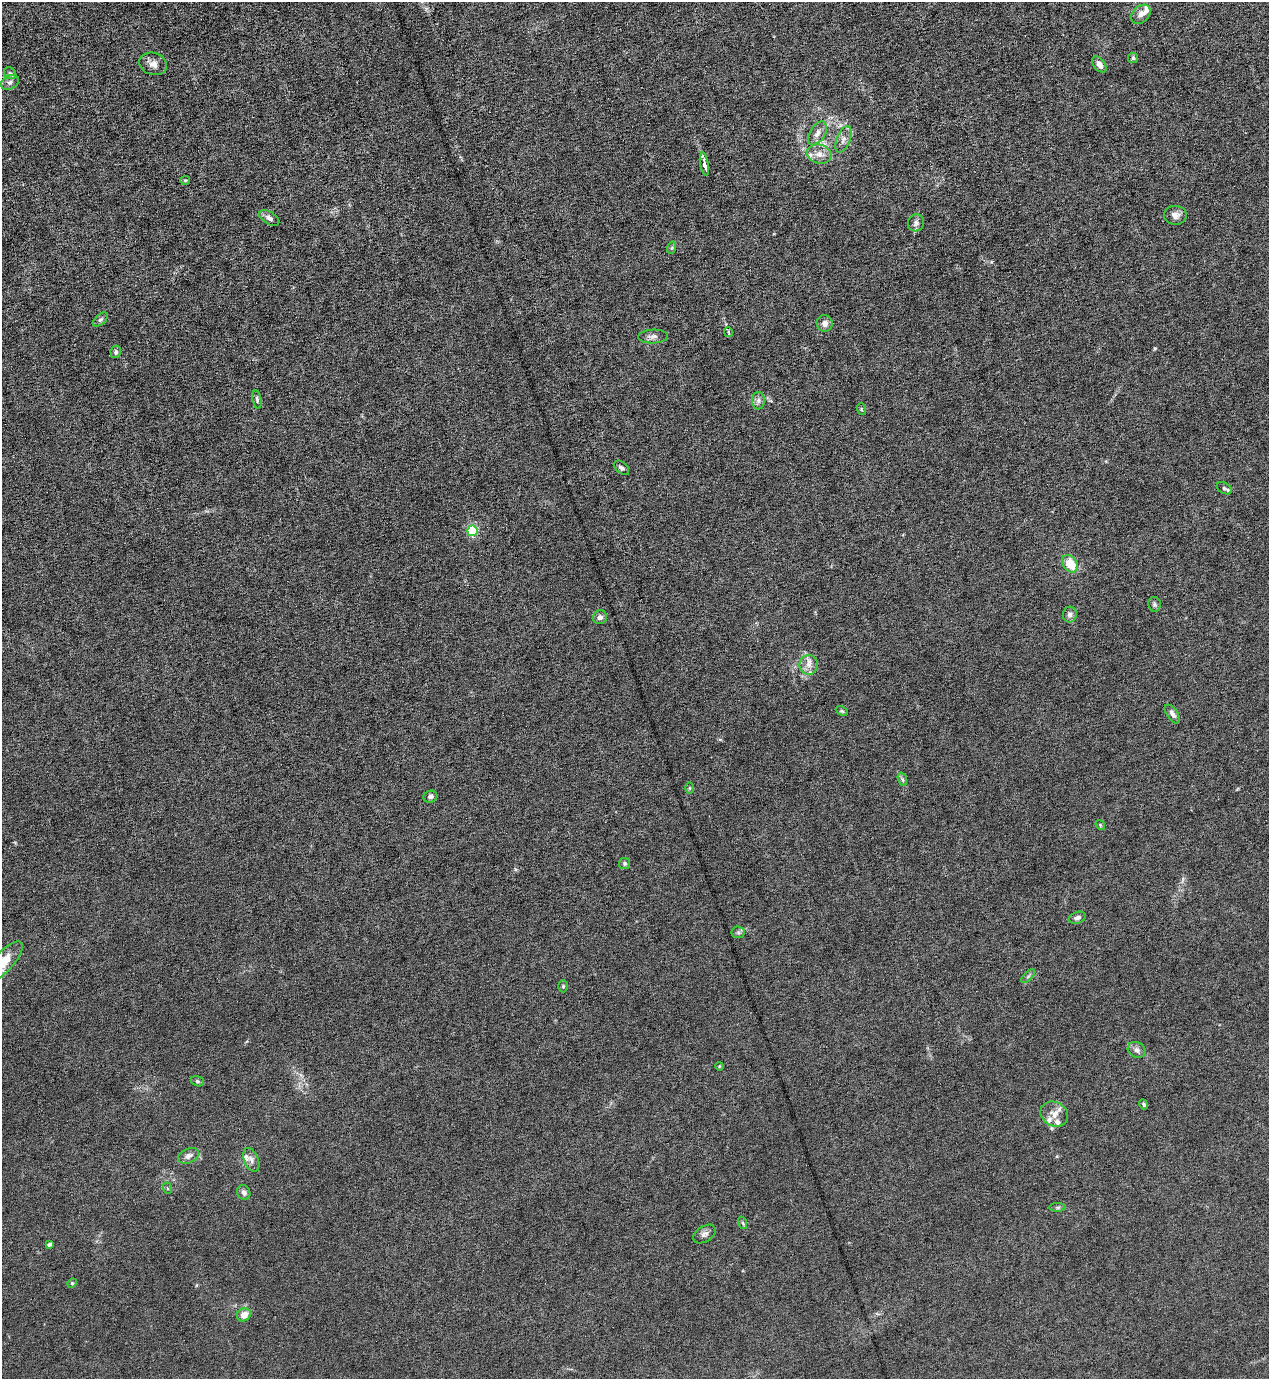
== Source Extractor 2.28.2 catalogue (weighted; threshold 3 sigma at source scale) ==
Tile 11 of 4 x 4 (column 3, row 3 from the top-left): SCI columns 2811-4077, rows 1377-2753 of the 5490 x 5506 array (HDU 1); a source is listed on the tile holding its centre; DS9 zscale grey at full resolution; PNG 1271 x 1381 px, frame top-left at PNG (2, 2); each listed source drawn as its Kron ellipse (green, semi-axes under 4 px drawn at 4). Shown black and unused: <1% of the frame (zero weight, under 6 of 12 exposures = <1% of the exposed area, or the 3 px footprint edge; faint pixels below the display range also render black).
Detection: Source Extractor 2.28.2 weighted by HDU 2 'WHT'; one run over the whole footprint, this tile lists its part. Background 0.017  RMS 0.0031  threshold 0.0129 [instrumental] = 3 sigma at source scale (4.09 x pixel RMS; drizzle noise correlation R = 1.36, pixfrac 0.8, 0.05/0.05 arcsec/px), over >= 5 px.
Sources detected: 64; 6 inside a brighter listed object's ellipse — not listed separately; the other 58 listed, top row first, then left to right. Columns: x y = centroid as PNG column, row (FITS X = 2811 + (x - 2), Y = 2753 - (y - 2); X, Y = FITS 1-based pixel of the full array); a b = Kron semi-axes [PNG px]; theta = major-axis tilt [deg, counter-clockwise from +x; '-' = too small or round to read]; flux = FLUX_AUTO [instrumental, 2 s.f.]
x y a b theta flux
1141 14 11 8 46 1.8
1133 58 5 5 - 0.62
153 64 14 11 -19 2.1
1099 64 9 5 -53 1.9
10 73 6 5 - 0.57
10 82 9 6 27 0.97
817 133 13 7 58 1.9
843 139 14 6 68 1.7
819 154 12 9 -15 2.4
704 164 12 3 -80 2.4
185 180 5 4 - 0.35
1175 215 11 9 -1 1.8
269 218 11 6 -33 1.3
916 223 9 8 - 1.1
671 248 6 4 70 0.4
100 320 9 5 41 0.72
825 323 8 8 - 1.6
729 332 5 3 - 1.5
653 336 15 7 2 1.5
116 352 6 5 - 0.79
257 399 9 4 -80 0.63
758 401 9 6 -88 0.99
861 409 6 3 -72 0.3
621 468 9 5 -41 0.86
1224 488 8 5 -29 0.67
472 531 5 5 - 24
1070 564 9 7 -56 6.4
1154 604 7 6 - 0.66
1070 615 8 7 - 1.2
600 617 7 6 - 1.1
809 665 10 9 - 2.1
842 711 6 4 -25 0.4
1172 714 11 5 -55 1.2
902 779 7 4 -71 0.66
689 788 6 4 89 0.34
430 797 7 6 - 0.98
1100 825 5 4 - 0.33
625 863 6 5 - 0.64
1077 918 9 5 19 1.2
738 932 6 6 - 0.65
4 962 26 9 48 7.6
1028 976 9 3 45 0.53
563 986 6 5 - 0.49
1137 1050 9 7 -25 1.3
719 1066 4 3 - 0.25
197 1081 7 5 -16 0.51
1144 1104 5 4 - 0.44
1054 1114 14 12 -30 2.9
189 1156 11 7 25 1.3
251 1160 12 7 -68 1.4
167 1188 6 3 -71 0.33
244 1193 8 6 -64 1.3
1058 1207 8 4 0 0.56
743 1223 6 4 -70 0.42
704 1234 12 7 33 1.3
49 1244 4 3 - 0.55
72 1283 5 4 - 0.34
244 1315 7 6 - 2.9
Overlapping masked pixels (flux is a lower limit): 1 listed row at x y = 729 332
Isophote crosses this tile's border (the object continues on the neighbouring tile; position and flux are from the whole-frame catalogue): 1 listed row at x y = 4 962